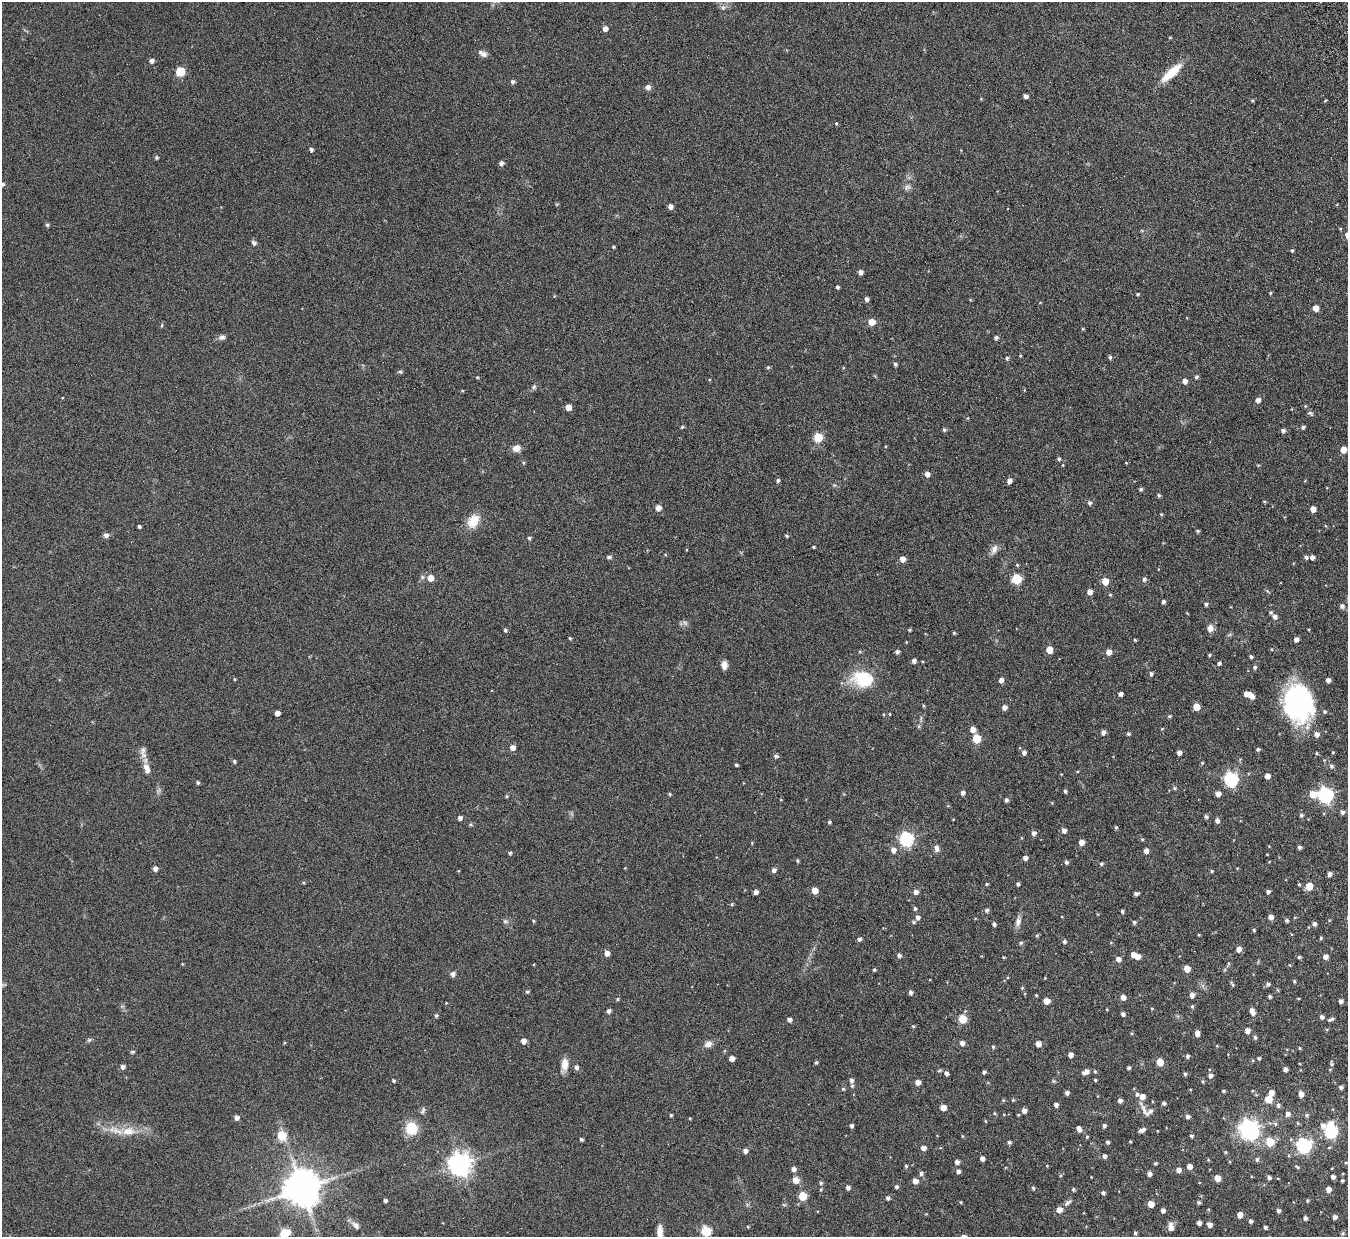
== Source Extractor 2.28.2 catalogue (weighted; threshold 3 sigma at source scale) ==
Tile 10 of 4 x 4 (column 2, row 3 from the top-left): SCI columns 1402-2747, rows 1409-2643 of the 5494 x 5412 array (HDU 1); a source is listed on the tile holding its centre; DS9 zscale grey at full resolution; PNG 1350 x 1239 px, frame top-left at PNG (2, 2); no overlay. Shown black and unused: <1% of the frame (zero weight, under 4 of 7 exposures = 3% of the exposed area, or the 3 px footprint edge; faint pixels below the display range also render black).
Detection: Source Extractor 2.28.2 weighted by HDU 2 'WHT'; one run over the whole footprint, this tile lists its part. Background 0.229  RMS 0.0072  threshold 0.0293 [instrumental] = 3 sigma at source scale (4.09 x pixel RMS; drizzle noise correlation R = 1.36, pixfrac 0.8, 0.05/0.05 arcsec/px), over >= 5 px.
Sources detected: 397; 1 inside a brighter object's white glare — not listed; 6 inside a brighter listed object's ellipse — not listed separately; the other 390 listed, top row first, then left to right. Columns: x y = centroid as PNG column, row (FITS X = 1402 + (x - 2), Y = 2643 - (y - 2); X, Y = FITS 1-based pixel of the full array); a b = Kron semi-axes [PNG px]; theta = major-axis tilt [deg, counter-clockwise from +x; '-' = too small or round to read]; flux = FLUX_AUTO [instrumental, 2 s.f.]
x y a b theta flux
723 8 7 6 - 1.7
605 29 5 5 - 3.4
484 54 8 8 - 2.1
151 61 4 4 - 2.5
180 72 10 9 - 8.2
1171 73 29 9 42 14
512 82 5 5 - 1.6
648 87 7 7 - 2.2
1026 96 4 4 - 2.2
981 99 5 3 - 0.51
1252 101 5 3 - 0.68
1325 101 4 3 - 0.5
836 123 4 4 - 0.64
311 150 4 4 - 1.6
156 158 4 4 - 1.1
501 163 5 5 - 2.1
2 184 5 4 - 1.2
907 187 9 7 5 2.2
670 206 5 4 - 3
47 225 4 4 - 1.1
254 243 7 5 -47 1.5
613 247 3 3 - 0.79
1292 250 4 3 - 0.84
860 272 4 4 - 2.8
837 287 4 3 - 1.3
1270 293 3 3 - 0.67
1138 294 4 3 - 0.73
866 299 4 4 - 2.1
1316 308 5 4 - 6
872 322 5 5 - 9.1
162 325 5 3 - 0.65
1083 328 4 3 - 0.54
222 337 8 6 11 2.2
996 338 4 4 - 1.5
1110 357 5 4 - 1.2
1007 358 5 4 - 1
895 364 4 4 - 1.3
768 367 5 5 - 0.77
400 372 6 4 -28 0.92
477 377 4 3 - 0.54
1196 377 5 4 - 1.2
1185 381 5 5 - 3
534 387 7 6 - 1.3
462 391 4 3 - 0.53
1258 400 5 5 - 2.7
1305 406 5 3 - 0.53
568 407 4 4 - 6.2
1310 414 10 4 -45 1.2
682 427 5 4 - 0.84
1303 427 4 4 - 1.3
944 430 5 4 - 1.1
1283 431 4 4 - 1.8
818 438 5 5 - 26
516 448 9 7 11 4.6
1343 450 5 5 - 7.2
1059 459 5 4 - 1.1
927 474 5 5 - 3.3
778 480 5 4 - 1.3
1009 481 4 4 - 3.3
1141 489 4 3 - 1.1
1159 495 4 4 - 1.1
1264 502 5 3 - 0.65
1090 503 5 5 - 1.5
658 508 5 5 - 4.9
1313 509 5 4 - 4.8
1161 514 4 3 - 0.62
473 521 17 12 58 10
139 526 3 3 - 1.4
1198 531 4 3 - 0.9
106 535 6 6 - 2
786 536 4 4 - 0.94
529 538 4 4 - 1.1
813 547 3 3 - 0.85
994 549 14 7 68 3.4
609 557 6 4 -1 1.3
1306 557 4 4 - 1.5
1312 557 4 4 - 2.2
902 559 5 5 - 4.7
1017 565 5 4 - 0.71
430 578 6 6 - 6.4
1016 579 5 5 - 37
1144 579 5 5 - 1.6
1105 581 5 5 - 8.7
1090 592 4 4 - 4.4
1110 595 5 3 - 0.59
1163 601 4 4 - 1.4
1206 604 4 4 - 1.3
1342 606 5 5 - 1.9
1271 612 5 5 - 1.1
1275 617 5 5 - 2.3
685 623 8 5 -45 1.6
1210 628 9 7 80 3.6
505 630 4 4 - 1.2
909 630 3 3 - 0.88
954 633 4 4 - 0.7
570 638 3 3 - 0.82
1296 639 4 4 - 2.7
1135 640 4 3 - 0.62
1049 650 5 5 - 9.4
860 652 5 3 - 0.67
897 652 4 4 - 1.7
1109 652 5 5 - 4.8
1209 655 3 3 - 0.83
1251 657 3 3 - 1.1
914 661 4 4 - 2.2
1219 663 4 3 - 1.4
724 665 9 6 89 4.3
1255 667 5 4 - 1.2
1151 674 5 5 - 1.4
861 678 27 21 -33 24
235 679 4 3 - 0.62
1001 680 4 4 - 3.1
1328 680 4 4 - 2.7
1120 694 4 4 - 2.4
1249 694 9 4 -42 6.5
1296 704 37 33 -21 83
1004 707 5 4 - 2.9
1196 707 5 5 - 9
277 713 4 4 - 4
890 714 4 2 - 0.49
1169 716 4 3 - 0.84
973 729 5 5 - 4.2
1103 732 5 4 - 2.4
1128 734 4 4 - 1
1317 734 5 5 - 3.1
976 738 5 5 - 21
513 747 5 5 - 3.9
1258 749 4 4 - 1.2
143 750 17 6 85 3.5
1024 752 5 5 - 2.1
1179 752 4 4 - 3.1
1317 753 4 3 - 0.8
776 756 5 5 - 1.5
234 761 5 4 - 1.1
1202 763 4 3 - 0.59
736 765 3 3 - 1.1
1331 766 6 6 - 1.6
147 768 14 8 -66 4.8
1267 776 4 4 - 4
1231 779 6 6 - 110
198 783 4 3 - 0.96
1174 788 5 4 - 0.95
1065 791 4 3 - 1.2
963 793 4 4 - 2.1
670 794 4 3 - 0.8
1218 794 4 4 - 4
1313 794 6 6 - 9.4
1325 795 7 6 - 150
506 796 4 3 - 0.74
1006 800 4 4 - 1.6
1342 812 5 5 - 1.7
1301 815 5 4 - 1.3
1206 817 5 5 - 1.4
460 818 4 4 - 2.4
1217 820 5 4 - 2.6
829 822 4 4 - 1.1
470 824 5 4 - 0.81
1116 827 5 4 - 0.81
1064 831 5 5 - 2.9
1034 833 5 5 - 2.2
906 839 6 6 - 110
1142 839 4 4 - 0.79
1081 842 5 5 - 4.6
752 843 5 3 - 0.5
1299 847 4 4 - 1.4
937 848 11 6 -88 2.5
893 850 6 6 - 3.3
1146 851 4 4 - 3.2
510 853 4 4 - 1.1
1267 854 3 2 - 0.4
1025 858 4 4 - 2.8
797 861 4 4 - 0.83
1066 862 4 4 - 1.5
1101 864 5 4 - 1
155 869 5 4 - 2.8
774 870 5 5 - 2.1
1212 871 4 3 - 0.71
1329 874 4 4 - 2.7
987 884 4 3 - 0.69
1018 884 4 3 - 1.3
1299 884 4 3 - 0.79
1309 886 5 5 - 12
815 891 5 5 - 7.6
756 892 4 4 - 2.8
916 892 5 5 - 2.9
1268 892 4 4 - 1.6
1136 893 4 3 - 1.6
732 904 5 4 - 0.78
915 908 5 4 - 1.1
987 910 5 5 - 1.5
1122 911 3 3 - 1.1
918 917 5 5 - 2.2
1271 917 5 5 - 3.3
505 921 6 6 - 1.3
533 921 4 3 - 0.71
1287 921 4 4 - 1.2
914 922 5 4 - 1.1
1018 922 12 7 75 3.3
1134 922 4 4 - 1.2
994 924 4 3 - 1.5
1314 924 5 4 - 1.9
1254 930 4 4 - 0.79
1037 935 5 4 - 0.74
1199 935 4 3 - 0.59
1321 938 4 4 - 0.79
859 939 4 4 - 1.7
1064 942 5 4 - 1.3
1021 943 6 4 22 1
1238 949 5 5 - 4.1
607 953 5 4 - 3.9
899 955 5 4 - 1.9
1137 956 5 5 - 5.4
1003 957 4 3 - 0.56
1299 957 5 4 - 1.1
1325 957 5 4 - 3.6
1118 959 5 5 - 3
1228 964 6 3 89 0.79
1290 965 4 3 - 0.44
1187 969 5 5 - 7.9
874 970 4 3 - 0.85
453 974 7 5 77 1.8
1294 981 5 4 - 0.75
1232 984 8 4 -62 1.1
1268 984 5 5 - 1.6
1022 988 5 4 - 0.68
527 992 4 4 - 1.1
910 993 4 4 - 1.7
1036 995 4 3 - 0.62
1192 995 5 4 - 3.3
1123 997 5 5 - 3.6
1270 997 4 3 - 1.2
617 999 4 4 - 0.81
1046 1001 5 5 - 7
1341 1001 4 4 - 2
446 1003 3 3 - 0.43
1192 1006 5 4 - 0.99
609 1011 4 4 - 2.1
1252 1011 8 5 -65 3.9
1123 1014 4 4 - 1.7
436 1016 5 4 - 1.1
1322 1017 4 4 - 1.9
962 1019 5 5 - 20
1331 1019 7 4 29 1.4
789 1020 4 4 - 2.4
913 1026 5 3 - 0.6
1247 1031 5 4 - 3.9
1197 1033 5 4 - 3.5
1255 1037 5 4 - 1.3
89 1040 7 5 43 1.1
523 1041 5 4 - 3.9
962 1043 5 5 - 2.9
708 1044 10 8 22 3.2
1038 1044 4 4 - 4.1
1217 1046 5 3 - 0.53
993 1047 5 4 - 0.82
1299 1048 4 4 - 0.61
133 1052 5 4 - 0.86
1070 1055 4 4 - 3.4
1187 1056 4 4 - 1.4
732 1058 4 4 - 4
1259 1058 4 4 - 1
816 1062 4 4 - 1.1
1160 1062 5 5 - 12
565 1064 13 8 87 6.4
1331 1064 7 5 -77 1
123 1067 5 4 - 2.2
576 1067 5 5 - 2
1128 1068 3 3 - 1.2
1285 1069 4 4 - 2.3
939 1071 6 4 20 0.75
1095 1071 5 4 - 0.92
984 1072 4 3 - 1.4
1086 1072 8 5 26 3.4
946 1073 5 5 - 1.9
1185 1074 4 3 - 1
1210 1076 5 4 - 2.1
851 1080 5 5 - 1.8
1095 1080 3 3 - 0.79
393 1081 4 4 - 0.96
1203 1081 5 4 - 0.87
918 1082 5 4 - 4.2
852 1086 6 5 - 1
1341 1087 4 4 - 1.3
843 1089 5 4 - 0.86
1223 1091 4 3 - 0.9
1252 1091 4 3 - 0.52
1067 1093 4 4 - 1.9
1271 1093 5 5 - 4.4
1137 1094 5 5 - 1.4
1301 1094 5 4 - 3.9
1142 1097 6 5 - 4.5
1268 1099 5 5 - 12
1003 1100 5 4 - 0.68
1013 1100 4 4 - 0.67
1120 1101 4 4 - 2.2
1164 1103 4 3 - 1.6
1056 1105 4 4 - 2.4
1278 1105 5 5 - 1.8
943 1108 5 4 - 6.3
1024 1110 5 4 - 3.1
423 1111 11 5 66 1.6
1150 1111 23 8 -7 4.7
994 1113 5 4 - 0.77
1288 1114 5 5 - 2.6
671 1115 3 3 - 0.8
1306 1115 5 4 - 1.1
1188 1116 5 4 - 1.9
237 1117 4 4 - 3.1
690 1118 3 2 - 0.6
985 1121 5 3 - 0.57
1275 1124 6 5 - 1.1
1323 1125 7 6 - 2.4
851 1126 4 3 - 1.6
1104 1126 4 4 - 1.6
411 1129 13 12 - 16
1079 1129 6 4 -64 3.5
1249 1129 8 7 - 330
1142 1130 7 4 23 2.6
128 1131 20 10 2 11
1331 1131 7 6 - 85
282 1136 5 5 - 28
1191 1136 3 3 - 1.2
1087 1137 4 4 - 0.7
581 1139 4 4 - 1.1
1130 1141 3 3 - 0.59
1009 1142 4 4 - 1.3
1108 1142 4 3 - 1.5
1270 1142 5 5 - 22
1304 1145 7 6 - 120
923 1148 5 4 - 3.7
745 1151 4 4 - 2.5
1225 1152 4 3 - 0.7
1104 1156 4 4 - 2.1
982 1159 4 4 - 2.9
1257 1159 6 5 - 1.3
957 1162 5 4 - 2.3
1346 1162 5 3 - 0.67
1155 1163 4 4 - 0.94
460 1164 8 7 - 500
906 1166 4 4 - 0.86
1047 1166 4 3 - 0.49
1190 1166 4 4 - 4
1297 1167 5 3 - 0.87
794 1169 5 5 - 2.5
1178 1170 5 4 - 3.6
958 1171 4 4 - 1.9
921 1173 5 5 - 1.5
1149 1174 4 4 - 2.6
1269 1177 4 4 - 1.8
1333 1177 4 4 - 2
1217 1178 5 4 - 7.3
1278 1178 3 2 - 0.43
796 1180 5 5 - 8.8
915 1181 5 4 - 4.6
1342 1181 3 3 - 0.77
821 1183 5 4 - 1.1
848 1187 4 4 - 1.9
896 1187 4 4 - 1.3
302 1188 10 10 - 1800
1033 1188 4 3 - 0.99
1073 1189 5 4 - 1
1328 1189 4 4 - 4.1
1103 1193 4 4 - 1.5
802 1196 5 5 - 21
888 1198 4 4 - 1.6
385 1200 3 3 - 1.4
1307 1200 4 3 - 0.79
961 1202 3 3 - 0.58
1199 1202 4 4 - 1.2
1067 1203 10 5 37 2
1151 1204 5 5 - 7.7
784 1205 6 3 -18 0.76
1059 1210 5 5 - 5.6
1163 1210 4 4 - 2.3
1278 1211 4 4 - 1.7
1240 1215 4 4 - 6.3
1335 1217 4 4 - 2
1305 1218 4 4 - 1.8
1251 1221 4 3 - 1.6
1199 1223 4 4 - 2.3
1210 1224 5 4 - 3.1
356 1225 11 7 -42 2.9
748 1226 4 3 - 0.63
1171 1227 8 5 89 4.9
1265 1227 3 3 - 1.2
706 1231 5 5 - 36
660 1232 18 6 -89 5.4
285 1233 10 7 16 10
1135 1233 4 3 - 1.2
1342 1233 4 4 - 0.9
Isophote crosses this tile's border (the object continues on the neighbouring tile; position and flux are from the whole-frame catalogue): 4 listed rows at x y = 2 184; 1296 704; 660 1232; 285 1233